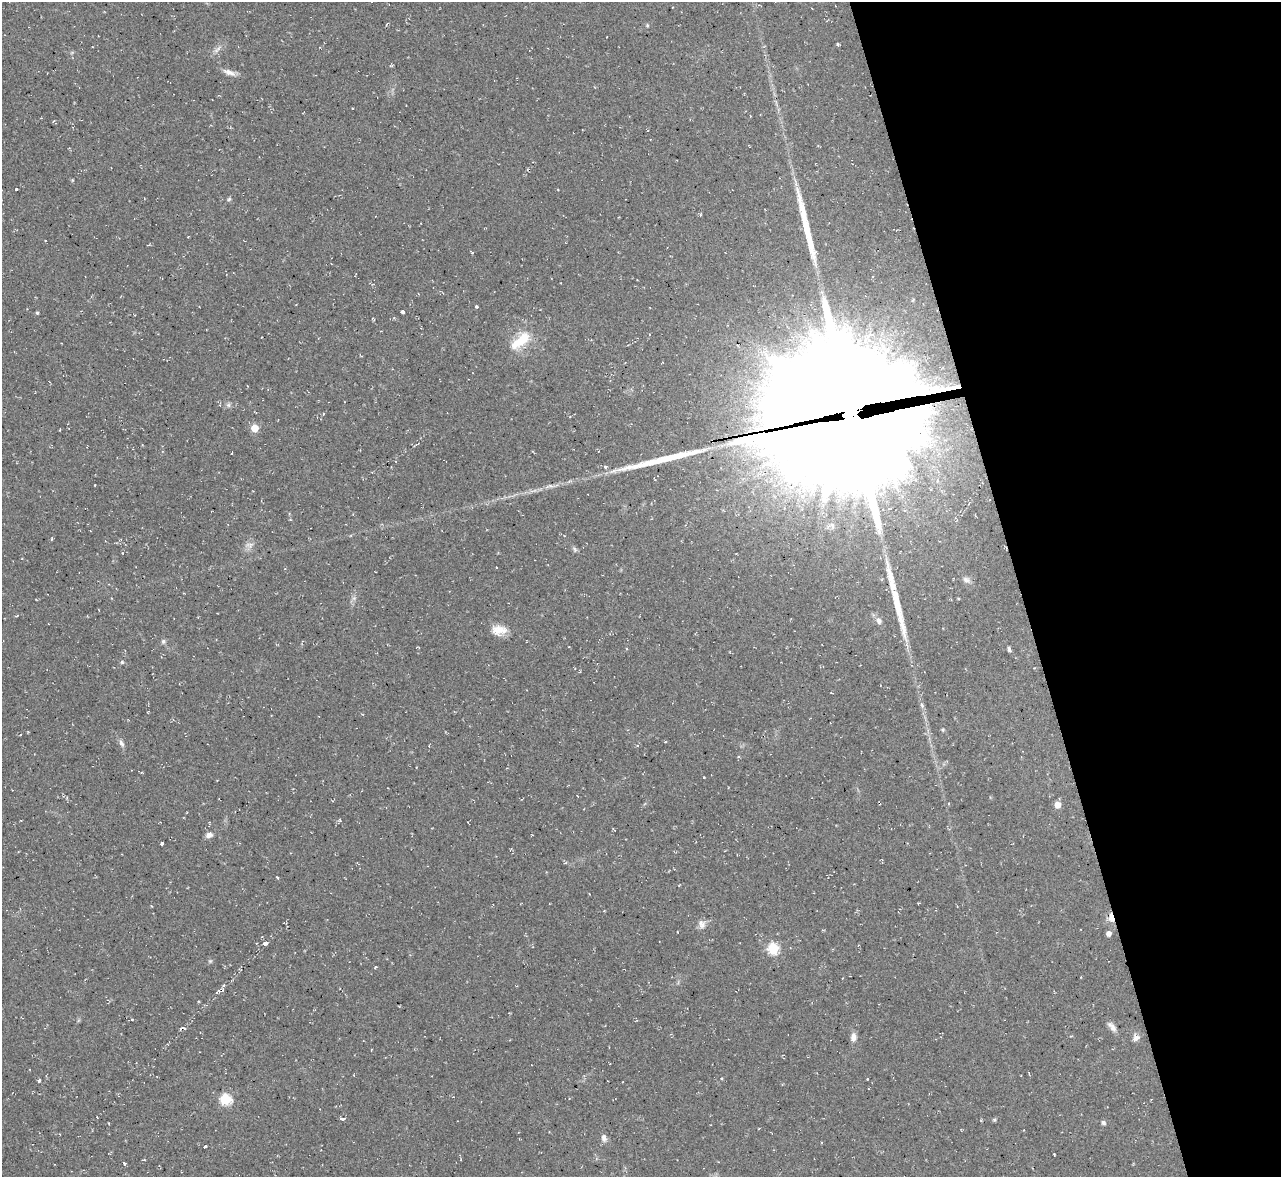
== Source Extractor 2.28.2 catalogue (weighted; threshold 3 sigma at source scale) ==
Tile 12 of 4 x 4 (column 4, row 3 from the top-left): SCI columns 3838-5116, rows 1315-2489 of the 5116 x 5098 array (HDU 1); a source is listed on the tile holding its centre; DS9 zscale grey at full resolution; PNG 1283 x 1179 px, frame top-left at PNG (2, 2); no overlay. Shown black and unused: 21% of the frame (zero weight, under 2 of 3 exposures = <1% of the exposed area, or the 3 px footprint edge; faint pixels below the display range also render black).
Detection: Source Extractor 2.28.2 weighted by HDU 2 'WHT'; one run over the whole footprint, this tile lists its part. Background 0.0913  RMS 0.01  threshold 0.0458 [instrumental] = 3 sigma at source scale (4.5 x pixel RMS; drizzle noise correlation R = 1.50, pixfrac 1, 0.05/0.05 arcsec/px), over >= 5 px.
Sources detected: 70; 2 cosmic-ray / hot-pixel residue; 3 long thin detections or spike segments (spike, bleed or trail) — not listed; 1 inside a brighter listed object's ellipse — not listed separately; the other 64 listed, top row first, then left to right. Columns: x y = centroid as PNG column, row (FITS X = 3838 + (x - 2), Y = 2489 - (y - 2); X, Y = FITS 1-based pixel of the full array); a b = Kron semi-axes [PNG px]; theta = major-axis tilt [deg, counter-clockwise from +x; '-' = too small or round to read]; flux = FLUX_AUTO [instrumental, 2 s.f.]
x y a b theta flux
647 25 5 5 - 1.2
837 44 3 3 - 1.6
217 50 12 5 43 3.8
229 72 18 7 -21 6.3
16 189 3 3 - 2.3
229 199 6 4 43 1.5
801 206 19 7 -78 9.5
188 237 3 2 - 0.67
476 306 3 3 - 1.7
402 312 3 3 - 13
37 313 4 3 - 1.4
520 341 33 13 39 25
220 405 4 3 - 1.1
228 405 6 6 - 2.2
323 414 4 3 - 1.1
850 414 56 51 -66 52000
254 428 5 5 - 21
605 467 4 3 - 2.2
249 545 12 8 -7 5
575 549 8 4 -81 1.8
122 553 4 3 - 0.78
891 578 50 7 -76 23
966 580 10 7 -26 3.8
17 615 4 3 - 1
87 616 3 3 - 0.76
879 621 8 6 -60 4.4
499 630 19 12 1 13
163 641 7 6 - 2.3
627 648 4 3 - 1.1
1009 649 6 3 -81 2
122 662 5 5 - 1.4
922 705 9 5 -75 2.7
943 730 5 4 - 1.2
666 742 3 2 - 1.4
121 743 10 5 -64 3.3
704 778 3 3 - 1.3
1057 805 5 5 - 12
340 820 5 3 - 0.95
209 835 9 6 19 4.4
161 844 4 3 - 3
278 878 4 2 - 0.93
1111 917 11 6 -84 11
702 924 12 9 -76 5.4
1108 933 4 4 - 5.1
265 943 4 3 - 17
773 949 6 5 - 80
210 961 5 5 - 1.3
375 967 4 3 - 1.1
217 992 11 4 44 2.4
132 1019 3 3 - 0.84
1112 1027 14 6 -50 5.2
853 1037 10 6 87 5.7
1136 1038 9 8 - 4.7
371 1050 3 2 - 0.58
867 1079 3 2 - 0.62
39 1081 3 3 - 2.2
225 1099 6 5 - 82
342 1118 4 3 - 11
994 1120 4 4 - 1.7
1103 1123 6 5 - 2
604 1138 10 7 -76 4.1
205 1147 4 3 - 3.9
1054 1154 3 2 - 0.82
124 1163 4 3 - 4.1
Overlapping masked pixels (flux is a lower limit): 2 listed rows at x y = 850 414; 1111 917